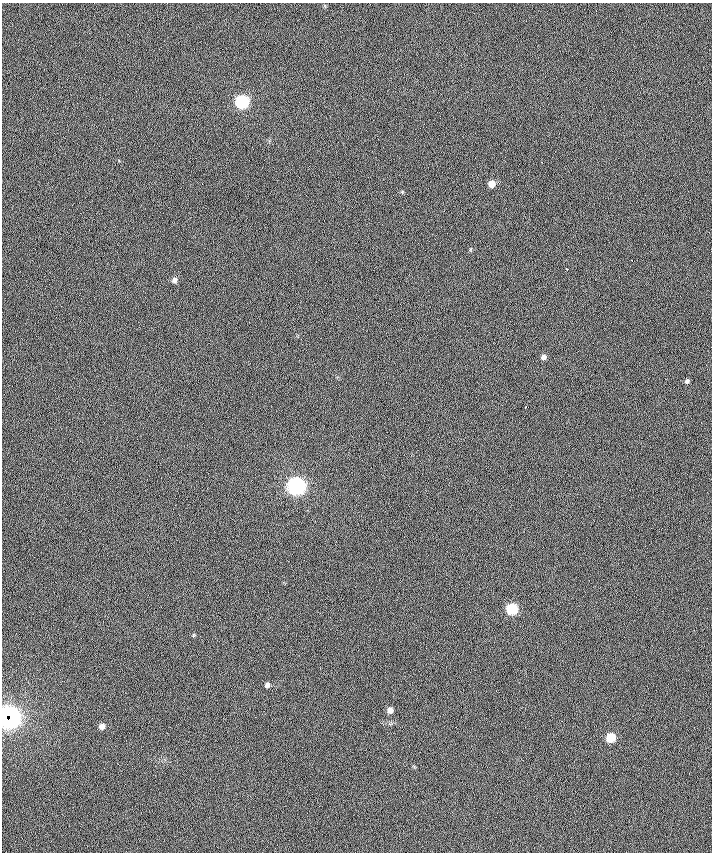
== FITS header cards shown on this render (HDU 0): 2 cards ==
NAXIS1  =                  710 /
NAXIS2  =                  850 /

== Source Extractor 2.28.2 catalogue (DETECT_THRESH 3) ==
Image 710 x 850 px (HDU 0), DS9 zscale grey, 1 PNG px = 1 image px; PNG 714 x 854 px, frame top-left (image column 1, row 850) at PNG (2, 3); no overlay
Background -0.47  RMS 14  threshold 41.2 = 3 sigma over >= 5 px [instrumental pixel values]
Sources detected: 18; all 18 listed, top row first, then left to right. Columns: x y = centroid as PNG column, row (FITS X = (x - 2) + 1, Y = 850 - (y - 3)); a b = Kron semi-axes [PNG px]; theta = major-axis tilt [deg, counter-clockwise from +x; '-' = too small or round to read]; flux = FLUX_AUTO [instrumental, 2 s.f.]
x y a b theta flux
242 102 7 7 - 120000
542 162 2 2 - 2700
492 184 7 6 - 8200
632 260 3 2 - 2600
567 269 4 2 - 3000
174 280 7 7 - 3300
543 357 7 6 - 3100
687 381 5 5 - 2000
526 407 3 2 - 4400
296 486 8 8 - 370000
512 609 7 7 - 57000
193 635 6 4 89 1000
267 685 6 6 - 3000
390 710 6 6 - 5100
10 716 11 7 -61 220000
6 718 10 4 -72 110000
102 726 7 6 - 4900
610 738 6 6 - 26000